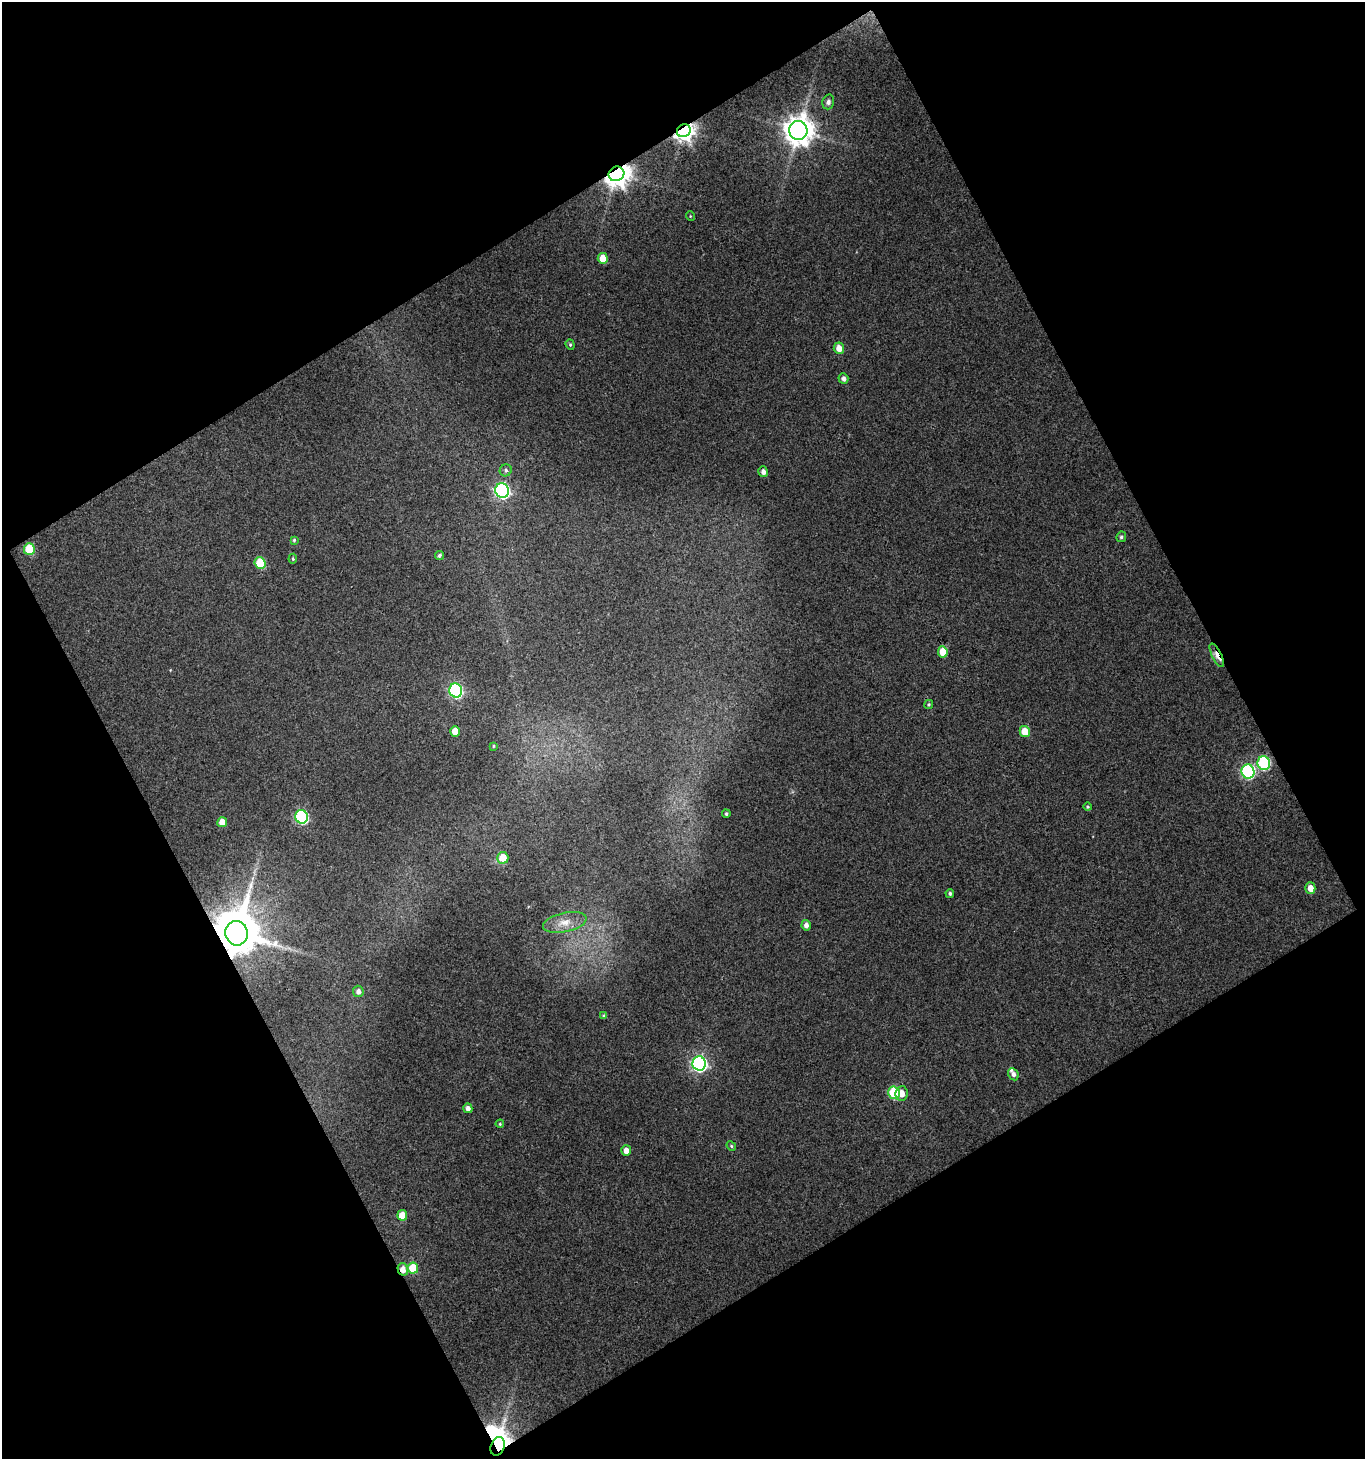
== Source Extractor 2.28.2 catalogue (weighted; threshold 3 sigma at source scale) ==
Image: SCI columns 35-1397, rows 1-1457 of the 1435 x 1457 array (HDU 1 of 3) = the unmasked area's bounding box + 8 px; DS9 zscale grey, full resolution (1 PNG px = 1 image px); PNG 1367 x 1461 px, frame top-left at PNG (2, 2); each listed source drawn as its Kron ellipse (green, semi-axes under 4 px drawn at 4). Shown black and unused: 48% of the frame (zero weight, under 3 of 4 exposures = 1% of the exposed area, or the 3 px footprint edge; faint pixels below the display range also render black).
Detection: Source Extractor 2.28.2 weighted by HDU 2 'WHT'. Background 0.0899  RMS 0.0072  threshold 0.0325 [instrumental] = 3 sigma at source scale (4.5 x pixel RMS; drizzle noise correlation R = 1.50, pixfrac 1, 0.0396/0.0396 arcsec/px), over >= 5 px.
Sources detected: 53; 1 inside a brighter object's white glare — neither listed nor drawn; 1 inside a brighter listed object's ellipse — not listed separately; the other 51 listed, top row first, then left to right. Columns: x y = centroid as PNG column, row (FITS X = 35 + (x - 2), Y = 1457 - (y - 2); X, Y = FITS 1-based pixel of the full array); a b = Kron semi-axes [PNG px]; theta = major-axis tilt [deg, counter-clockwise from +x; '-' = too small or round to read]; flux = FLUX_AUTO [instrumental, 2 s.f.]
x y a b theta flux
828 102 7 6 - 2.3
798 130 9 9 - 1100
684 131 7 6 - 490
616 174 8 7 - 900
690 216 5 3 - 0.62
603 258 5 5 - 11
570 345 5 4 - 1.1
839 348 6 5 - 6.6
843 379 5 5 - 2.5
506 470 6 6 - 1.8
763 472 5 4 - 3.1
502 491 7 6 - 170
1121 537 5 4 - 1.4
294 540 4 3 - 0.98
29 549 6 5 - 29
439 555 5 4 - 1.4
293 559 5 3 - 0.89
260 563 6 5 - 30
943 652 5 5 - 13
1217 655 13 5 -64 12
456 691 7 6 - 120
929 704 4 4 - 1
455 731 5 5 - 9.9
1025 732 5 5 - 14
493 746 4 3 - 0.77
1264 763 7 6 - 76
1248 771 7 6 - 110
1087 807 4 4 - 0.89
726 814 4 3 - 1
302 817 7 6 - 100
222 822 5 5 - 8.4
503 858 6 5 - 14
1310 888 6 5 - 6.2
950 893 4 4 - 1.3
565 922 22 9 12 8.9
806 925 5 4 - 3.1
237 933 12 11 - 3700
358 991 5 5 - 3.1
604 1016 4 3 - 1.4
699 1063 7 6 - 220
1013 1074 6 5 - 2.4
894 1093 6 5 - 57
901 1093 7 6 - 6.1
468 1108 5 4 - 3.3
500 1124 4 3 - 0.71
731 1146 5 4 - 1
626 1151 5 5 - 5.6
402 1215 5 5 - 12
413 1268 5 5 - 21
403 1269 6 5 - 6.8
498 1446 9 6 69 640
Overlapping masked pixels (flux is a lower limit): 6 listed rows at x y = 684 131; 616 174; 1217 655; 237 933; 403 1269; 498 1446